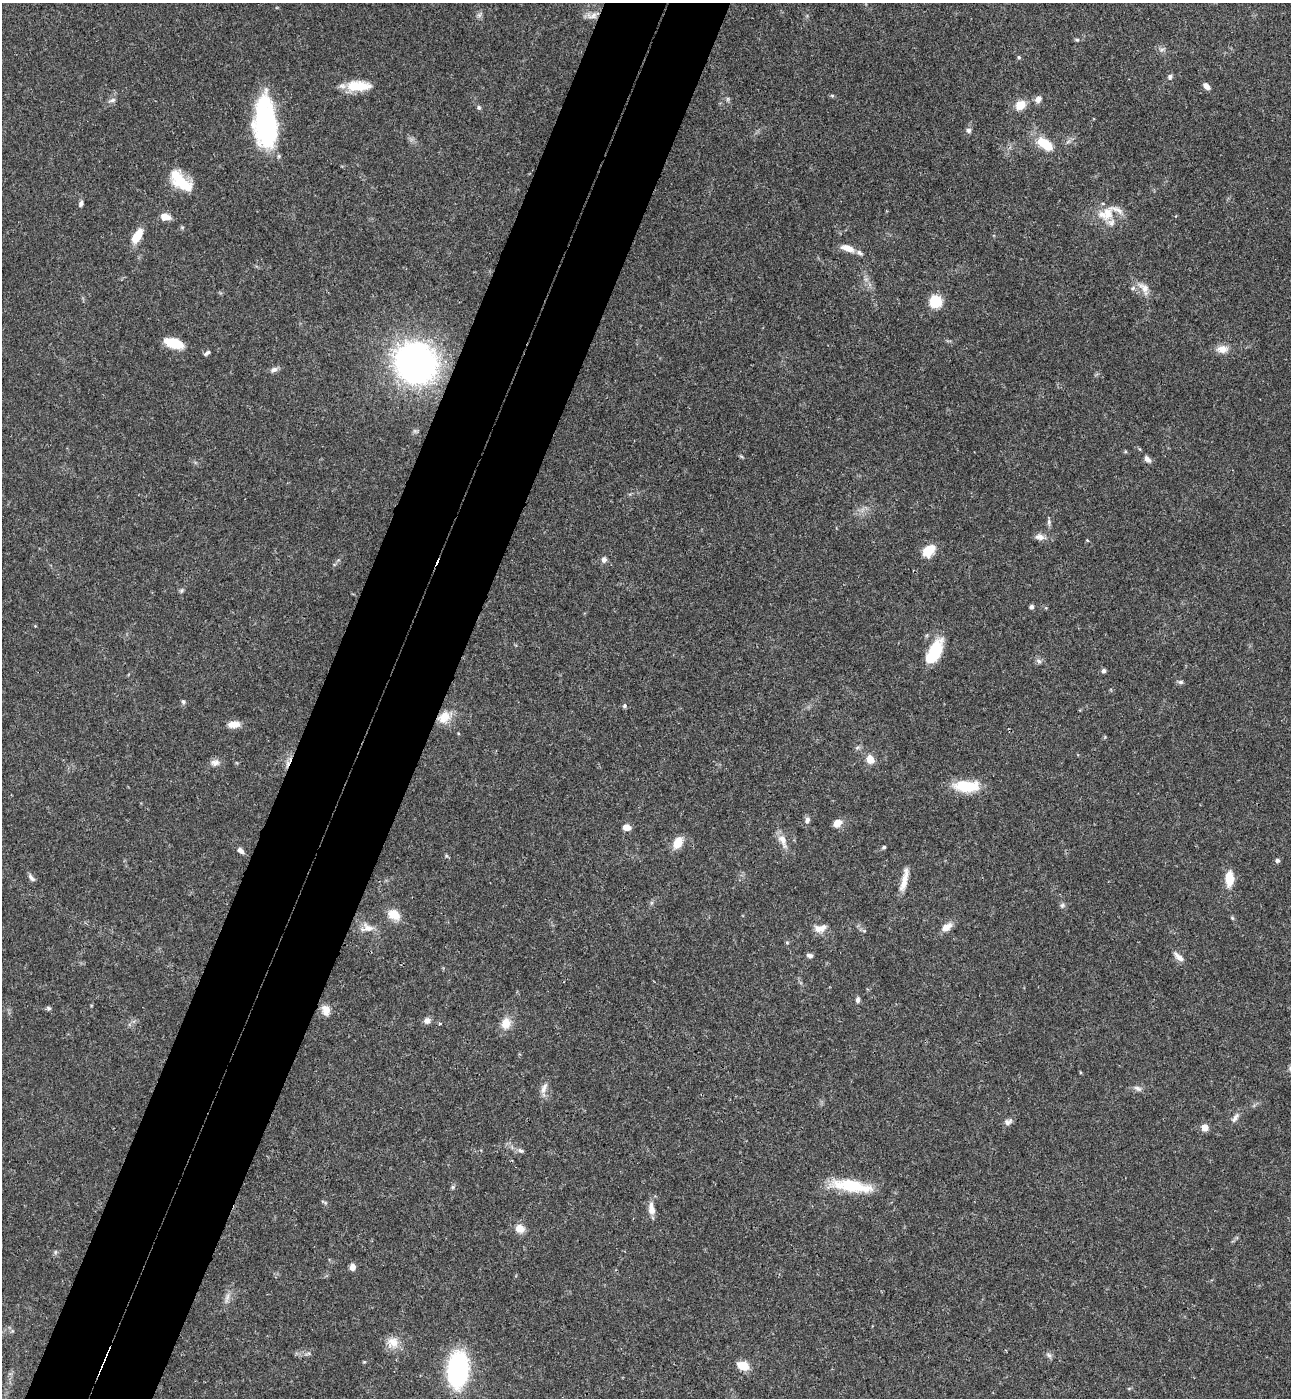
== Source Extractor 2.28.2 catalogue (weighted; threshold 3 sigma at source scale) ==
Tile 7 of 4 x 4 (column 3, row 2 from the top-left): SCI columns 2773-4061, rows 2822-4217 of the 5679 x 5641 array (HDU 1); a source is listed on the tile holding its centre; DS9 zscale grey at full resolution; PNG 1293 x 1400 px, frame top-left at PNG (2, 3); no overlay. Shown black and unused: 10% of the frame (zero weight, under 3 of 4 exposures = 6% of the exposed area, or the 3 px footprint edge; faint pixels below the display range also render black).
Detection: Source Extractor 2.28.2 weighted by HDU 2 'WHT'; one run over the whole footprint, this tile lists its part. Background 0.0613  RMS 0.003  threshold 0.0137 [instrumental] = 3 sigma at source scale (4.5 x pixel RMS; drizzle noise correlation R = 1.50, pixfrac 1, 0.05/0.05 arcsec/px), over >= 5 px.
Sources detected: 106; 2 inside a brighter object's white glare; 1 cosmic-ray / hot-pixel residue — not listed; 6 inside a brighter listed object's ellipse — not listed separately; the other 97 listed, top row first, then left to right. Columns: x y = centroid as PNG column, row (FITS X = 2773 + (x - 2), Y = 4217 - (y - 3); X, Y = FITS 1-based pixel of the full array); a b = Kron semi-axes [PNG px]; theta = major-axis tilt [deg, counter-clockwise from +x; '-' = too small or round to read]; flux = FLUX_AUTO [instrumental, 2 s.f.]
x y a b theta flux
479 15 9 6 52 0.81
592 15 16 8 4 2.3
1077 40 7 4 -5 0.48
1161 50 9 5 7 0.89
1019 57 5 4 - 0.42
1170 77 8 6 53 0.79
359 86 28 12 0 8
1207 86 8 5 -42 1.7
832 96 6 4 -1 0.41
728 99 7 4 90 0.5
1038 99 9 8 - 1.6
112 100 11 5 18 0.9
1020 105 10 8 29 4.9
479 108 7 6 - 0.6
265 122 52 22 -86 44
968 130 7 7 - 0.95
1045 144 18 9 -36 9.4
183 184 27 14 -30 9.4
81 203 8 5 70 0.86
1108 213 21 14 80 5.3
165 217 9 6 -11 4
137 236 15 8 56 6.1
848 248 17 8 -19 3.4
1144 288 22 11 -53 3.3
935 301 10 10 - 9.3
174 343 19 9 -17 8.3
1222 349 16 10 1 2.7
207 353 9 4 37 0.75
416 363 36 32 -34 110
274 370 11 6 23 1.2
1125 451 5 3 - 0.31
1147 459 10 7 -52 1.3
1049 522 11 5 88 0.77
1040 537 15 8 -10 1.9
1087 540 4 4 - 0.31
929 551 14 10 44 6
604 560 8 7 - 1.1
181 591 7 5 56 0.55
1031 607 5 5 - 0.86
936 651 24 13 71 12
1039 661 8 5 -36 0.83
1104 671 5 5 - 0.75
1181 682 7 5 1 0.7
183 701 7 5 -73 0.58
624 706 6 5 - 0.59
444 717 20 13 33 5.2
234 724 14 8 5 2.9
870 759 6 5 - 6.5
215 763 14 9 6 1.7
966 786 27 12 -1 12
807 820 9 7 74 1.1
837 823 10 7 34 3
627 827 8 6 -9 2.5
783 840 21 9 -66 3.3
678 842 12 8 66 5.2
884 847 6 4 17 0.48
241 851 9 6 -41 1.2
1277 860 5 5 - 0.87
31 878 12 5 -49 0.88
1229 879 15 8 89 6.2
904 880 32 7 77 3.8
1062 905 7 5 46 0.7
394 914 14 11 -33 4.7
947 927 15 9 33 2.5
368 928 19 12 -31 3.4
818 929 15 8 -36 2.3
864 931 6 5 - 0.48
787 942 5 3 - 0.33
810 955 8 5 -13 0.88
1179 957 16 6 -41 1.9
858 1000 7 5 88 0.9
48 1008 6 5 - 0.6
326 1010 14 10 -80 2.8
427 1020 8 7 - 1.5
506 1023 14 11 73 4.1
440 1024 4 3 - 0.4
1080 1072 5 3 - 0.27
1138 1088 13 6 -26 1.1
543 1090 11 8 72 1.9
1235 1117 15 7 56 1.5
1008 1122 11 7 28 1.2
1205 1128 8 7 - 2.3
521 1151 9 6 -20 0.9
851 1185 44 13 -9 16
453 1187 6 5 - 0.51
324 1202 10 4 -26 0.51
651 1209 16 7 -82 2.8
520 1229 10 9 - 3.2
55 1252 6 4 89 0.53
352 1267 8 6 88 1.6
227 1298 15 5 75 1.7
12 1331 6 4 72 0.39
393 1343 16 15 - 4
309 1353 6 4 -90 0.54
1049 1355 10 6 -45 0.88
743 1366 12 8 -21 5.6
458 1370 23 14 87 58
Overlapping masked pixels (flux is a lower limit): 2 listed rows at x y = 416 363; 444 717